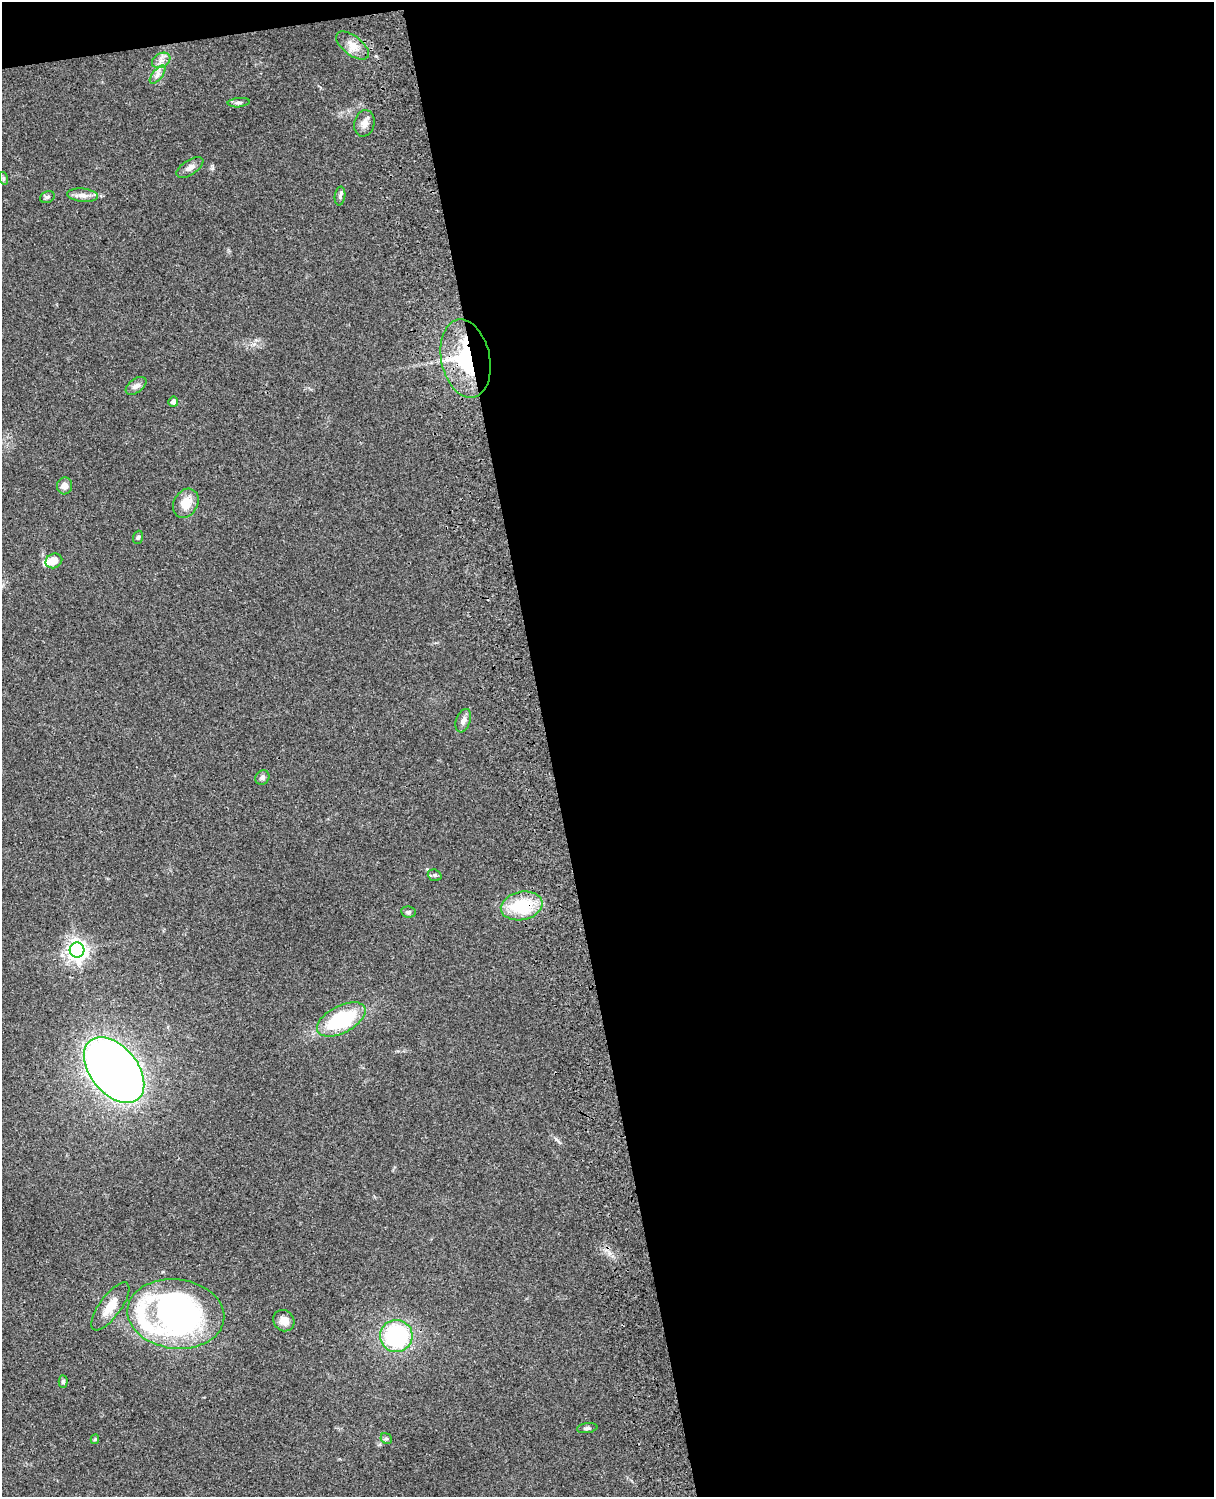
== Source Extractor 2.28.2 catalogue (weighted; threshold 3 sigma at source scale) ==
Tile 4 of 4 x 3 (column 4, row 1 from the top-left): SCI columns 3758-4969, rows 3269-4763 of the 5088 x 4927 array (HDU 1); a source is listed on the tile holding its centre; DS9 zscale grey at full resolution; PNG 1216 x 1499 px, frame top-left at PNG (2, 2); each listed source drawn as its Kron ellipse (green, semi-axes under 4 px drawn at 4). Shown black and unused: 56% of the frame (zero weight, under 3 of 4 exposures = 6% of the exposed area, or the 3 px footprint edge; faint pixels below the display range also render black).
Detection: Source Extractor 2.28.2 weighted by HDU 2 'WHT'; one run over the whole footprint, this tile lists its part. Background 0.0889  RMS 0.0061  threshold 0.0275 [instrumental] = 3 sigma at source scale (4.5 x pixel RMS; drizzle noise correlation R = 1.50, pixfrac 1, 0.05/0.05 arcsec/px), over >= 5 px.
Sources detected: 34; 1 inside a brighter object's white glare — neither listed nor drawn; the other 33 listed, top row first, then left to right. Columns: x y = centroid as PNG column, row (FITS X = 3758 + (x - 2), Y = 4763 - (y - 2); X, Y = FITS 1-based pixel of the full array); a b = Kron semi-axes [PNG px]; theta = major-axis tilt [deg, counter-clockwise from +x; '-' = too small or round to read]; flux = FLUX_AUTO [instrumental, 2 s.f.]
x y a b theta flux
352 46 19 9 -37 6
161 60 10 7 30 3.1
157 75 11 5 51 2.4
239 103 11 4 5 1.4
364 123 13 10 76 4
190 167 15 7 33 3.1
3 178 6 4 -71 0.86
83 195 15 6 -7 3.8
340 196 9 5 83 1.6
47 197 7 5 22 1.2
466 359 39 24 -79 57
136 386 12 7 37 2.5
173 402 5 5 - 2.5
65 486 8 7 - 3.4
186 503 15 12 61 9.5
138 537 6 5 - 1.1
54 561 8 7 - 6.1
463 721 12 7 70 2.8
262 778 7 6 - 1.7
435 875 7 5 -19 1.3
522 906 21 14 11 28
408 912 7 5 -8 1.4
77 950 7 7 - 360
341 1019 26 13 28 46
114 1070 38 24 -51 540
110 1306 28 10 54 9.9
176 1314 49 34 -7 230
284 1321 11 10 - 5.2
396 1336 16 16 - 61
63 1382 6 4 89 1.2
587 1428 10 5 8 1.5
95 1439 5 4 - 0.86
386 1439 6 5 - 1
Overlapping masked pixels (flux is a lower limit): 2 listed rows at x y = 466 359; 522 906